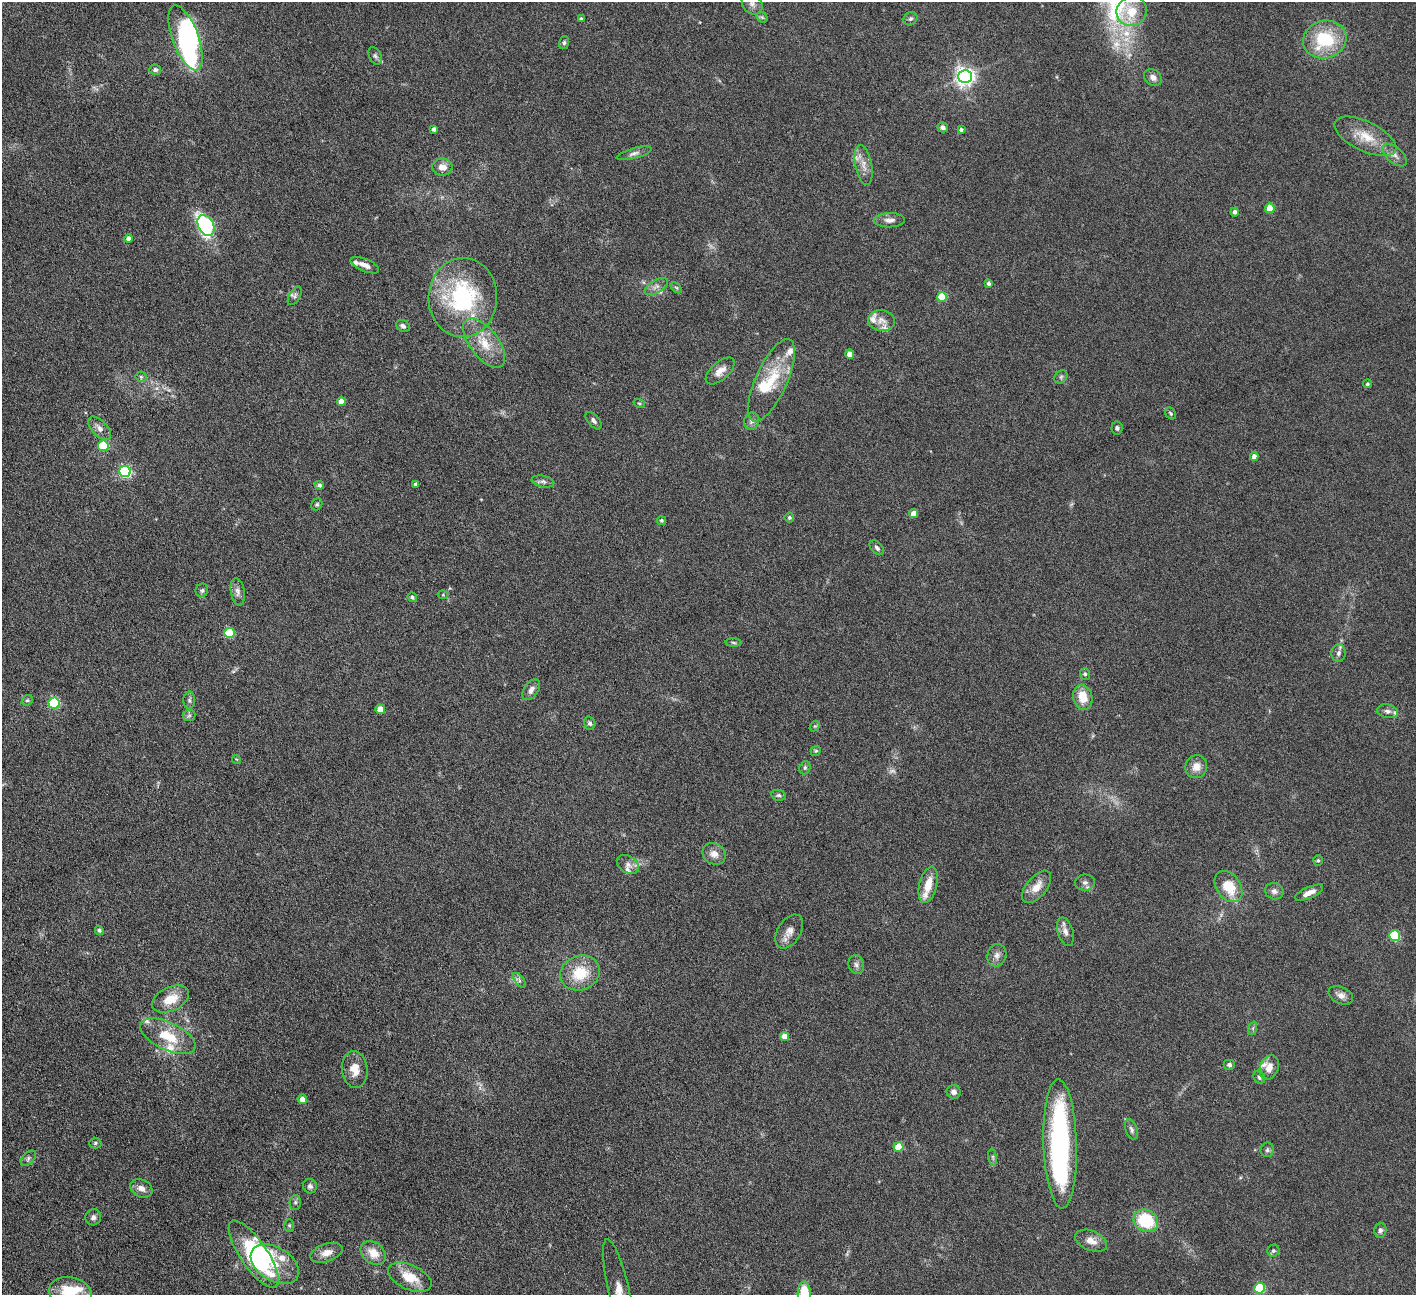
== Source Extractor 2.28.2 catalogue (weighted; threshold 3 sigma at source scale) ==
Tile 7 of 4 x 4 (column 3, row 2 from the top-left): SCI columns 2832-4245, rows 2879-4171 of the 5663 x 5625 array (HDU 1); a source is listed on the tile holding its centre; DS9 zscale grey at full resolution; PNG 1418 x 1297 px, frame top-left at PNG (2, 2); each listed source drawn as its Kron ellipse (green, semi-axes under 4 px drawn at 4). Nothing masked; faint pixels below the display range render black.
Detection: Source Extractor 2.28.2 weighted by HDU 2 'WHT'; one run over the whole footprint, this tile lists its part. Background 0.164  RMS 0.0065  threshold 0.0266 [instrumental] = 3 sigma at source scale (4.09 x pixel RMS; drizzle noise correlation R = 1.36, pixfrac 0.8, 0.05/0.05 arcsec/px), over >= 5 px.
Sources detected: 154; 1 too faint to see at this stretch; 4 inside a brighter object's white glare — neither listed nor drawn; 14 inside a brighter listed object's ellipse — not listed separately; the other 135 listed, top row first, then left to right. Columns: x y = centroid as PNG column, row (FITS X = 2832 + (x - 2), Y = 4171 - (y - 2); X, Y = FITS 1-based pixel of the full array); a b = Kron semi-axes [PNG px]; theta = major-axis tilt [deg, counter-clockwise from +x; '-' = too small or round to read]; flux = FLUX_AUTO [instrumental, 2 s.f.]
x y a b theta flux
752 4 11 9 -46 3.2
1132 11 15 14 - 12
762 17 6 5 - 1
581 19 4 3 - 1
910 19 7 6 - 1.3
186 38 34 13 -70 44
1325 40 22 18 16 32
564 43 6 5 - 1.1
375 56 9 6 -60 1.6
155 70 6 5 - 1.6
965 76 7 6 - 290
1153 77 9 7 -38 3
943 127 5 5 - 2.4
434 129 4 3 - 1.8
961 130 4 4 - 1.4
1365 136 33 14 -26 14
634 153 18 5 16 2.3
1395 155 15 7 -40 3.4
864 165 20 8 -80 5.4
442 167 10 8 0 5.1
1270 208 5 5 - 13
1235 212 4 4 - 2
889 220 15 7 1 3.4
206 225 11 7 -63 92
129 238 4 4 - 2.9
365 265 15 6 -23 4
989 283 4 4 - 1.4
656 286 13 6 31 2.7
676 288 7 4 -45 0.82
295 296 10 5 59 1.6
463 297 39 34 87 68
942 297 5 5 - 21
881 320 13 10 -7 4.3
403 326 7 5 -29 1.7
484 343 29 14 -53 14
850 354 4 4 - 4.8
720 371 17 9 42 5.6
141 377 5 5 - 0.91
1061 377 7 6 - 1.2
771 380 45 15 66 22
1367 384 4 4 - 0.93
341 401 4 4 - 5.8
639 403 6 3 -18 0.65
1171 413 6 5 - 0.93
593 421 10 5 -49 1.7
752 421 8 7 - 2.2
100 428 14 7 -46 3.4
1117 428 6 5 - 1.2
103 446 5 5 - 34
1254 457 4 4 - 2.9
125 472 6 5 - 85
543 482 11 5 -12 1.8
416 484 4 3 - 1.3
319 485 5 4 - 1.3
317 504 6 5 - 0.92
914 514 4 4 - 7.4
789 517 5 5 - 0.99
661 520 5 4 - 0.95
877 548 9 5 -46 1.4
202 590 7 6 - 1.2
238 592 14 7 -81 2.8
443 595 5 3 - 0.6
412 597 5 4 - 1
229 633 5 5 - 31
733 643 8 4 -2 0.82
1339 653 9 7 85 2
1085 674 6 5 - 0.93
531 690 12 7 55 2.8
1083 697 12 9 -76 10
27 700 6 5 - 0.97
189 700 8 6 88 1.3
54 703 5 5 - 52
380 709 4 4 - 9.2
1388 711 10 6 -11 2.6
189 715 6 6 - 1.2
590 723 7 5 -71 1.2
815 726 6 4 41 0.74
816 751 5 4 - 0.74
236 759 4 3 - 0.46
1196 767 11 10 - 5.5
805 768 7 5 69 1.1
778 795 7 5 -13 1.2
714 854 12 10 -31 4.5
1318 860 5 4 - 0.8
628 864 12 8 -30 3.2
1085 882 10 8 1 2.3
928 885 18 8 76 10
1228 886 17 12 -54 15
1037 887 19 10 50 7.5
1274 891 9 8 - 2.5
1309 893 15 5 24 4.4
99 930 4 4 - 1.2
789 931 18 11 57 5.3
1065 932 15 7 -74 3.5
1394 936 5 5 - 40
997 955 11 9 71 3.1
856 965 9 8 - 1.9
580 973 20 17 22 19
519 980 8 4 -53 1.3
1341 995 13 8 -25 3.1
170 999 20 12 25 11
1253 1028 7 4 72 0.9
168 1036 30 14 -25 18
785 1037 4 4 - 7
1229 1065 6 5 - 1.5
1269 1067 13 9 71 5.5
355 1069 18 12 -84 7.6
1259 1077 7 5 -64 1.2
954 1092 7 7 - 2.2
302 1099 5 4 - 6.1
1131 1129 10 6 -70 1.7
95 1143 6 5 - 1
1060 1144 64 16 -88 92
898 1147 5 5 - 18
1267 1150 7 6 - 1.4
993 1157 8 4 -82 1.1
28 1158 9 5 47 1.5
310 1186 7 7 - 1.7
141 1188 12 8 -26 3.8
295 1202 7 5 89 1.2
93 1217 8 8 - 2
1146 1221 13 10 -31 28
289 1225 6 5 - 0.8
1380 1230 7 6 - 1.7
1091 1241 16 9 -22 5.4
1273 1251 6 5 - 1.4
326 1253 16 9 18 5.1
373 1253 14 10 -40 7.7
254 1254 39 13 -56 58
275 1264 26 17 -32 15
410 1277 23 12 -24 12
1260 1288 5 5 - 38
619 1290 52 10 -77 13
70 1292 21 15 -9 15
804 1293 11 6 89 18
Isophote crosses this tile's border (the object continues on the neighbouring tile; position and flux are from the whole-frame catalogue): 3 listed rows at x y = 619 1290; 70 1292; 804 1293